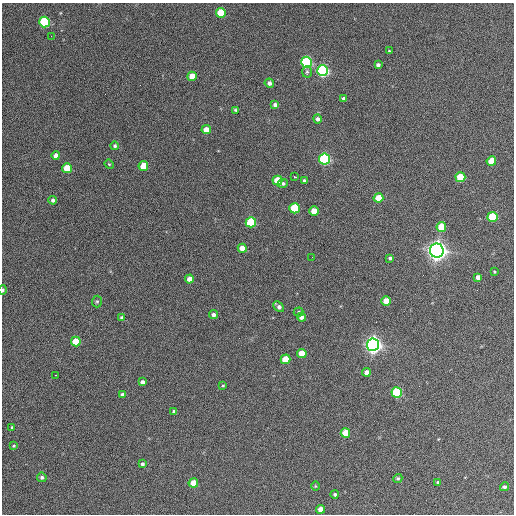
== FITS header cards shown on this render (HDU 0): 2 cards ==
NAXIS1  =                  512 / Axis length
NAXIS2  =                  512 / Axis length

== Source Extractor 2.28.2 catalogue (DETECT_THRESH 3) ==
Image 512 x 512 px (HDU 0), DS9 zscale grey, 1 PNG px = 1 image px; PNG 516 x 516 px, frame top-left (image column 1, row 512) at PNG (2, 3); each listed source drawn as its Kron ellipse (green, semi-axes under 4 px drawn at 4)
Background 374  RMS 21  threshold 63.2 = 3 sigma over >= 5 px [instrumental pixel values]
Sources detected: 72; all 72 listed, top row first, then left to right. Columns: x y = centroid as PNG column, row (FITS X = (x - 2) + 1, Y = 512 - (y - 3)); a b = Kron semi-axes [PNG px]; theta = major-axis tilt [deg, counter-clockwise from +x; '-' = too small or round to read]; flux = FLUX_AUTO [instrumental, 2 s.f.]
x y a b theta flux
221 13 5 5 - 4.5e+04
45 22 5 5 - 1.2e+05
51 36 3 2 - 1.3e+03
389 51 3 3 - 1.2e+03
306 62 5 5 - 2.2e+05
378 65 4 4 - 3.8e+03
323 71 5 5 - 2.8e+05
307 72 5 5 - 2.4e+03
192 76 5 4 - 2.3e+04
269 83 4 4 - 5.8e+03
344 98 4 4 - 3.1e+03
275 105 4 4 - 4.5e+03
235 110 4 3 - 1.9e+03
317 119 5 4 - 4.1e+03
206 130 4 4 - 1.6e+04
115 146 4 4 - 2.6e+03
56 155 4 4 - 6.9e+03
325 159 5 5 - 2.6e+05
491 161 5 4 - 2.9e+04
109 164 5 4 - 1.5e+03
143 166 5 5 - 2.9e+04
67 168 5 5 - 3.5e+04
295 177 3 2 - 3.3e+03
460 177 5 5 - 5.6e+04
277 180 5 5 - 4.7e+04
304 181 3 3 - 3.2e+03
283 183 5 4 - 2.9e+03
378 198 5 4 - 2.8e+04
53 200 4 3 - 3.4e+03
295 208 5 5 - 9.0e+04
314 211 4 4 - 2.1e+04
493 217 5 5 - 6.9e+04
251 222 5 5 - 9.6e+04
441 227 5 5 - 3.6e+04
242 248 4 4 - 1.8e+04
437 250 7 7 - 1.3e+06
312 257 2 2 - 6.9e+02
390 258 4 3 - 2.7e+03
494 272 3 3 - 1.2e+03
478 277 4 4 - 7.1e+03
189 279 4 4 - 1.2e+04
3 290 4 3 - 3.1e+03
97 301 6 5 - 2.2e+03
386 301 4 4 - 2.4e+04
279 307 6 4 -43 4.6e+03
298 312 5 4 - 1.8e+03
213 315 4 4 - 5.3e+03
122 317 4 4 - 2.4e+03
301 317 4 4 - 5.0e+03
76 341 5 5 - 3.5e+04
373 345 6 6 - 8.8e+05
302 353 5 4 - 2.5e+04
285 359 5 5 - 3.3e+04
366 372 4 4 - 8.3e+03
56 375 3 2 - 1.6e+03
143 382 4 4 - 4.6e+03
223 386 4 3 - 1.5e+03
397 393 5 5 - 1.5e+05
123 394 3 3 - 3.5e+03
174 412 4 3 - 4.1e+03
12 427 4 3 - 1.7e+03
345 433 5 5 - 3.8e+04
14 446 4 3 - 1.3e+03
142 464 4 4 - 3.0e+03
42 477 5 4 - 3.3e+03
398 478 5 4 - 2.3e+03
438 482 4 3 - 2.6e+03
193 483 4 4 - 2.2e+04
315 486 4 3 - 1.2e+03
504 487 4 4 - 3.2e+03
335 494 4 4 - 2.8e+03
321 509 4 4 - 1.2e+04
At the frame edge (FLAGS 8, measured only in part): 1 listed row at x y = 3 290